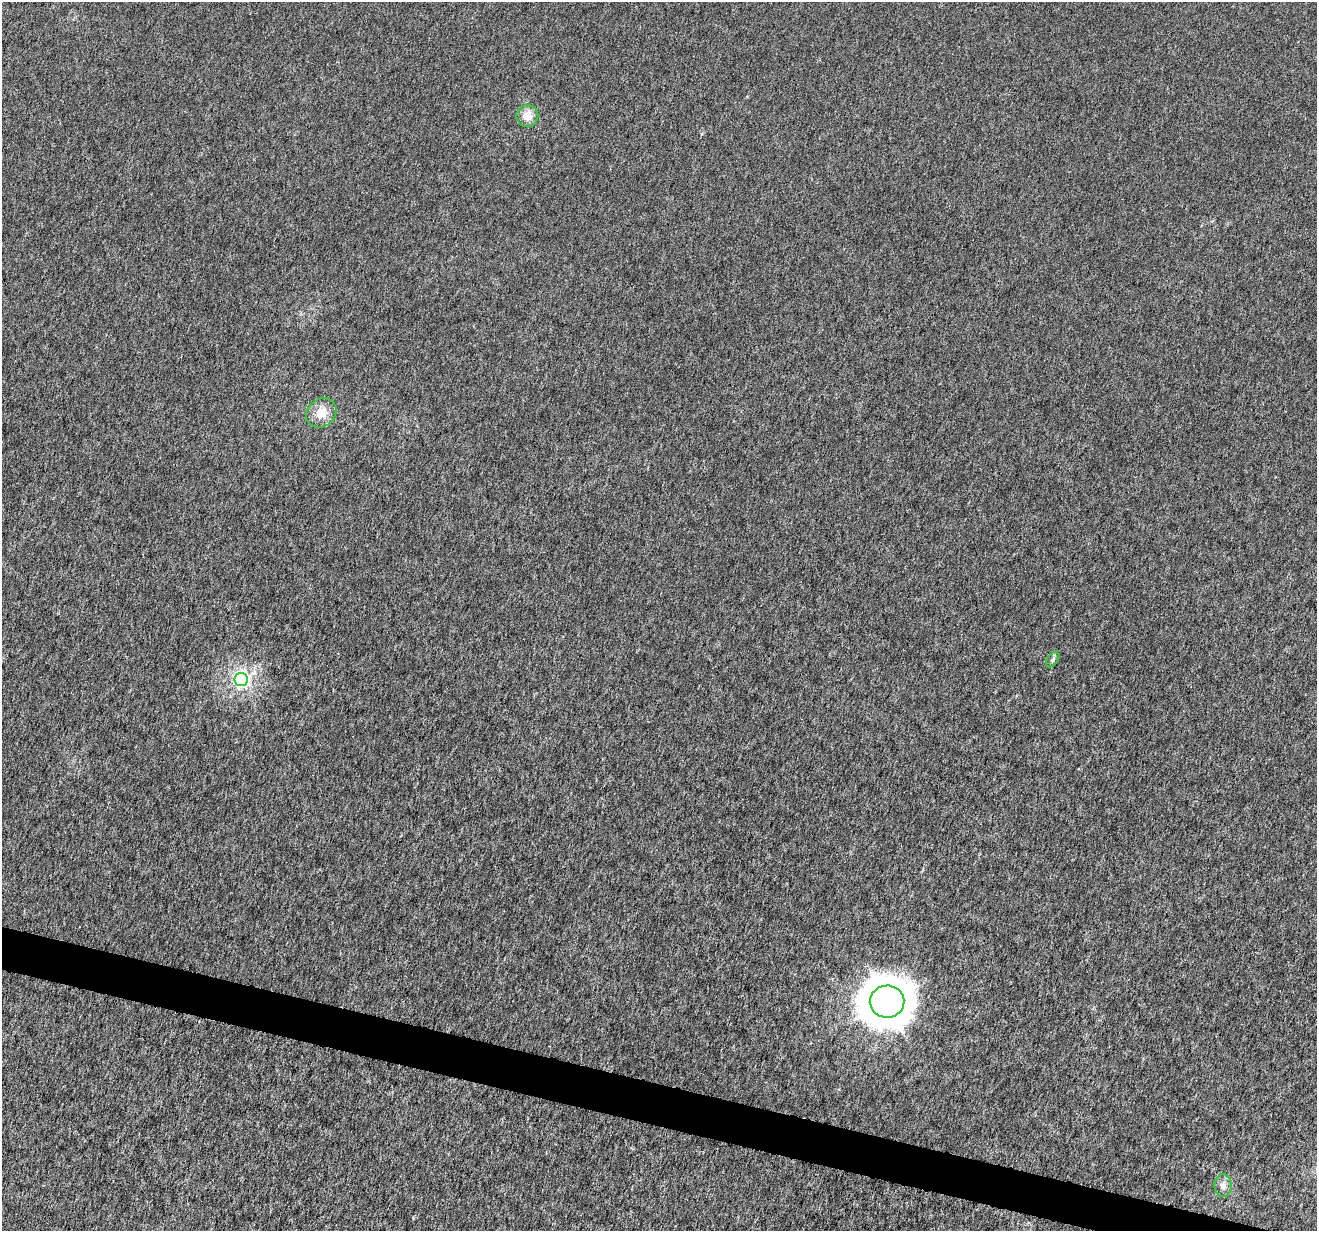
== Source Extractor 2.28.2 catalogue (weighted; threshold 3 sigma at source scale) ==
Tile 6 of 4 x 4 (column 2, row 2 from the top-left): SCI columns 1326-2640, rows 2740-3968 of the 5271 x 5418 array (HDU 1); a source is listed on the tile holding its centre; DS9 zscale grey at full resolution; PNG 1319 x 1233 px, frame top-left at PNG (2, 2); each listed source drawn as its Kron ellipse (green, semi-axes under 4 px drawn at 4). Shown black and unused: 3% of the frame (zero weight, under 4 of 8 exposures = <1% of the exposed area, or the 3 px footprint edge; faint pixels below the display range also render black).
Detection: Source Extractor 2.28.2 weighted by HDU 2 'WHT'; one run over the whole footprint, this tile lists its part. Background -1.52e-05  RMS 7.5e-04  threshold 0.00307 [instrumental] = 3 sigma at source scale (4.09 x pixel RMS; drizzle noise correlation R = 1.36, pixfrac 0.8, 0.0396/0.0396 arcsec/px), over >= 5 px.
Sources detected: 6; all 6 listed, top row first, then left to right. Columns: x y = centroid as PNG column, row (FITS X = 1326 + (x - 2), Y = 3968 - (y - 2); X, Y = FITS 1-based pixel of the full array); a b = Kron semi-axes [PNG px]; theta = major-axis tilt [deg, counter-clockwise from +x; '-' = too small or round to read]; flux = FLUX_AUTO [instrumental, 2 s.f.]
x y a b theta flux
527 116 11 11 - 0.91
321 413 16 13 39 1.1
1053 659 9 5 54 0.16
241 679 6 6 - 22
887 1002 17 16 - 200
1223 1186 11 8 90 0.41